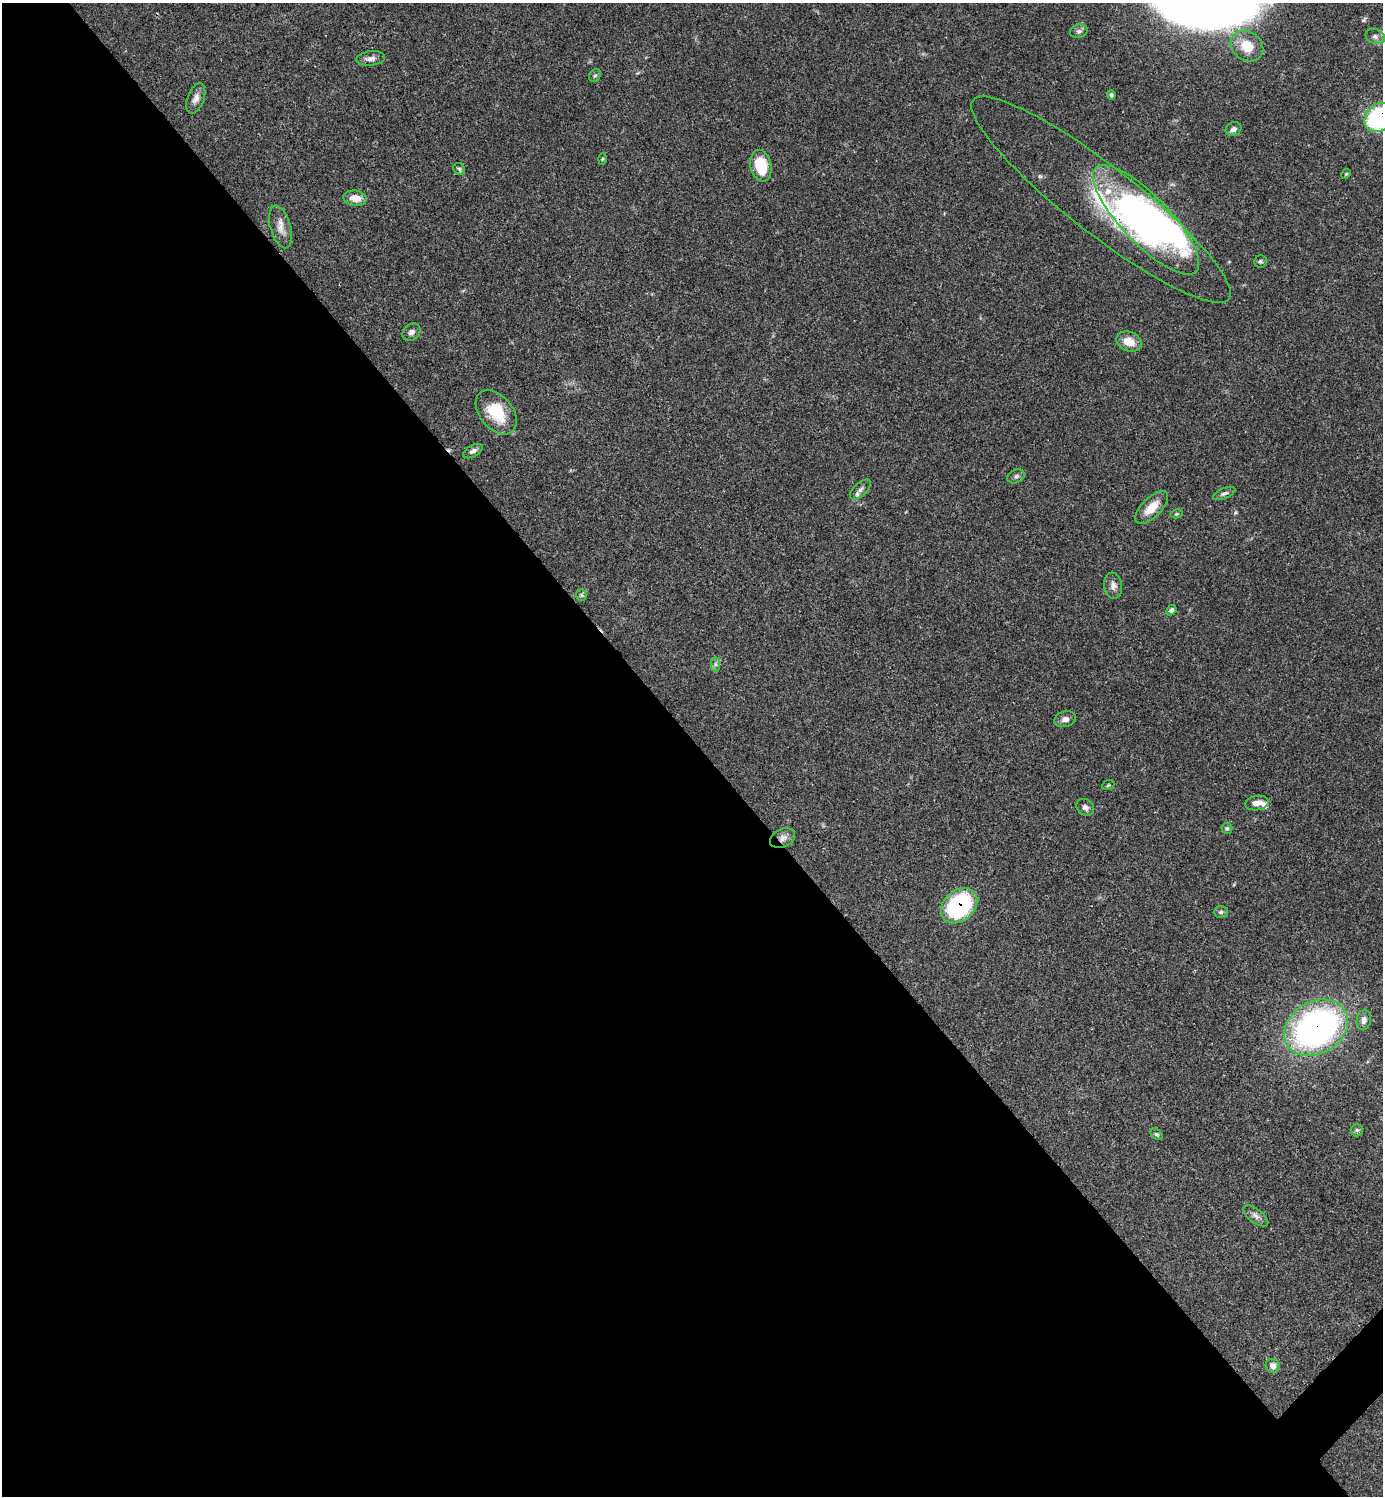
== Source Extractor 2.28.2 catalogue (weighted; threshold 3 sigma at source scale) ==
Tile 9 of 4 x 4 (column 1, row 3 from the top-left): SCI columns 301-1681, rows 1497-2990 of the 5982 x 5983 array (HDU 1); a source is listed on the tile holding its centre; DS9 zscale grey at full resolution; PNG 1385 x 1498 px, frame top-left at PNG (2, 3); each listed source drawn as its Kron ellipse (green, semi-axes under 4 px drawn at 4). Shown black and unused: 51% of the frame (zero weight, under 3 of 4 exposures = <1% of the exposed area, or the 3 px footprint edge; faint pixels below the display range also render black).
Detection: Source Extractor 2.28.2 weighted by HDU 2 'WHT'; one run over the whole footprint, this tile lists its part. Background 0.0384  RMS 0.0027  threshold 0.0119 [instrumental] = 3 sigma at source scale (4.5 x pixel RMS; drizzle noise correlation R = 1.50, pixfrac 1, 0.05/0.05 arcsec/px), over >= 5 px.
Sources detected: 49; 2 inside a brighter object's white glare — neither listed nor drawn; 2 inside a brighter listed object's ellipse — not listed separately; the other 45 listed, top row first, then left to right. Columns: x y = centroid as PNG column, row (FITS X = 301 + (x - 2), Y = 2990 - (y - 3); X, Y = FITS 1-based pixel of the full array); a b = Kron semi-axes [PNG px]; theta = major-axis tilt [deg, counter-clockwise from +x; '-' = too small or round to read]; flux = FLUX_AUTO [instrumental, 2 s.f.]
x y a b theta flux
1079 31 9 7 16 0.86
1375 36 10 7 -23 1.1
1247 46 17 14 -37 6
371 58 14 7 6 1.4
595 76 7 5 51 0.47
1111 95 5 4 - 0.51
196 98 16 8 70 1.7
1379 118 16 13 45 33
1233 129 8 6 26 1
602 159 5 3 - 0.27
761 166 16 10 -78 9.1
459 169 6 5 - 0.54
1346 174 5 4 - 0.27
355 198 12 7 -7 3.1
1101 200 162 34 -38 38
1146 220 72 24 -46 67
281 227 22 10 -74 2.7
1260 262 6 6 - 0.48
411 332 10 7 41 1.2
1129 342 13 9 -20 3.6
496 412 25 16 -50 9.6
473 451 11 6 29 0.87
1016 476 9 6 27 0.82
860 489 13 6 43 1.2
1224 493 12 5 23 0.81
1152 508 21 9 45 4.4
1176 514 6 4 11 0.33
1113 586 13 9 -82 1.4
581 595 6 5 - 0.48
1171 610 6 4 48 0.57
715 664 7 4 -90 0.6
1065 719 11 7 14 1.4
1108 785 6 4 22 0.33
1257 803 12 7 8 1.9
1085 807 9 7 -39 1.1
1227 828 5 5 - 0.48
783 838 13 9 28 1.7
959 906 20 15 42 30
1221 912 7 6 - 0.64
1364 1020 10 7 78 1.4
1316 1028 34 26 31 110
1357 1130 6 6 - 0.5
1157 1134 7 5 -40 0.46
1256 1216 15 7 -38 1.3
1273 1366 7 6 - 1.7
Overlapping masked pixels (flux is a lower limit): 6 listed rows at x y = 1379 118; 1101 200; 473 451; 783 838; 959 906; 1316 1028
Isophote crosses this tile's border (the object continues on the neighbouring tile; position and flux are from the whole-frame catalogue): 1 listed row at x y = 1379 118